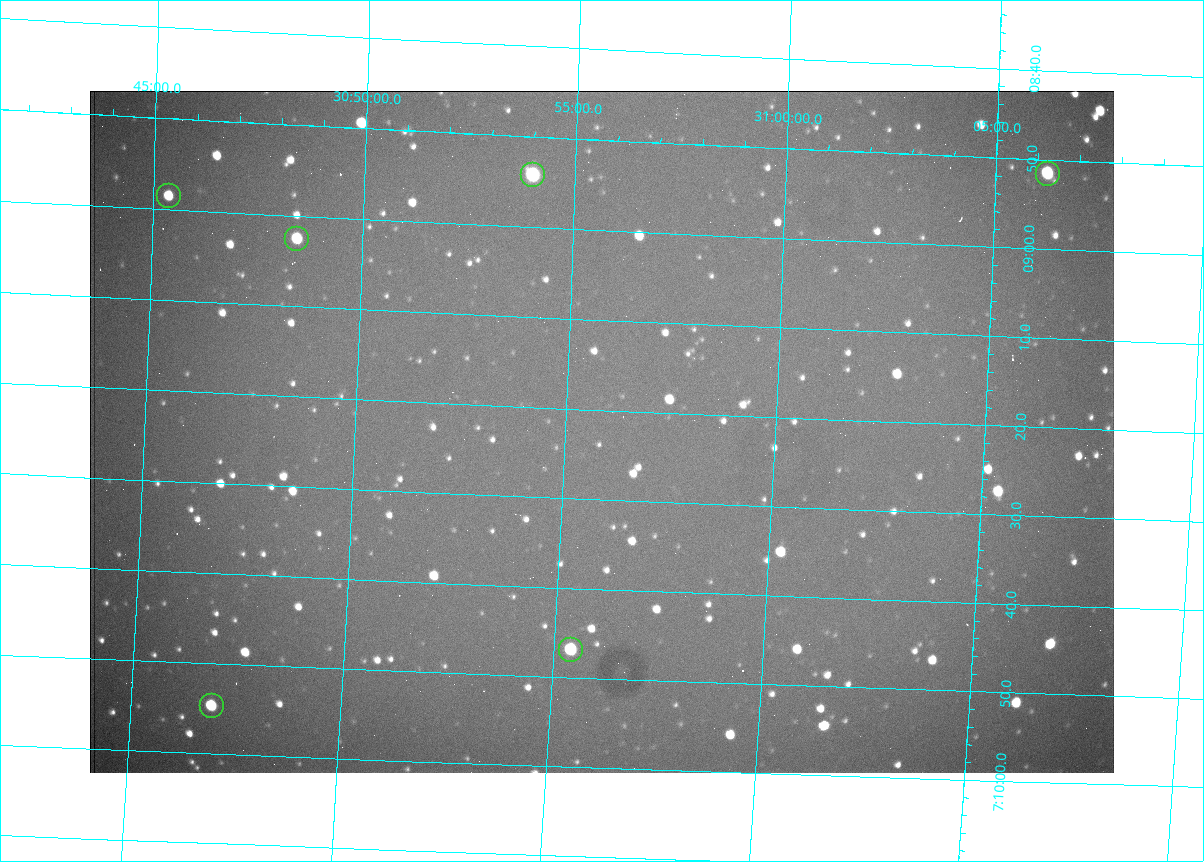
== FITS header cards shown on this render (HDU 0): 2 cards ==
NAXIS1  =                 1024 /fastest changing axis
NAXIS2  =                  682 /next to fastest changing axis

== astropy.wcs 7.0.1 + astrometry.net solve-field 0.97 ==
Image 1024 x 682 px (HDU 0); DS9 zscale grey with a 90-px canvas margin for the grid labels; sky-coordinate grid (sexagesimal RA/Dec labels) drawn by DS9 from the SOLVED WCS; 6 Tycho-2 reference stars matched to detected sources circled (green)
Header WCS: RA---TAN/DEC--TAN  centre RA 07:09:22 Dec +30:56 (107.34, +30.93 deg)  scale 1.43 arcsec/px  FOV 24.4' x 16.3'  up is -93 deg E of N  parity flipped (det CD > 0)
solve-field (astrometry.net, Tycho-2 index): VERIFIED the header's WCS against the Tycho-2 star catalogue (6 matches, 0 conflicts) and refined it, rather than solving blind
Solved WCS: RA---TAN-SIP/DEC--TAN-SIP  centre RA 07:09:22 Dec +30:56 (107.34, +30.93 deg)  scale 1.43 arcsec/px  FOV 24.4' x 16.3'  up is -93 deg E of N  parity flipped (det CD > 0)
The solver's refit moves the header's centre by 2.9 arcsec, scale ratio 1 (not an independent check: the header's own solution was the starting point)
Tycho-2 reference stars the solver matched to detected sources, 6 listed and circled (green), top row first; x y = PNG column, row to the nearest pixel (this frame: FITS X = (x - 90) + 1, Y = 682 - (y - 91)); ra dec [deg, ICRS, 3 dp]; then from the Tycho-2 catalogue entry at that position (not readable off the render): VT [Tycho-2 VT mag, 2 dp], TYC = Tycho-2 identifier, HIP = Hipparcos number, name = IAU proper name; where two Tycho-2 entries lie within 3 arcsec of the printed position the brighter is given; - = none
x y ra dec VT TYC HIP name
1048 174 107.215 +31.104 11.64 2438-821-1 - -
533 175 107.226 +30.900 10.76 2438-883-1 - -
169 196 107.244 +30.756 12.13 2438-718-1 - -
297 239 107.261 +30.807 12.26 2438-856-1 - -
571 650 107.445 +30.924 11.38 2438-1056-1 - -
212 706 107.478 +30.782 11.68 2438-545-1 - -